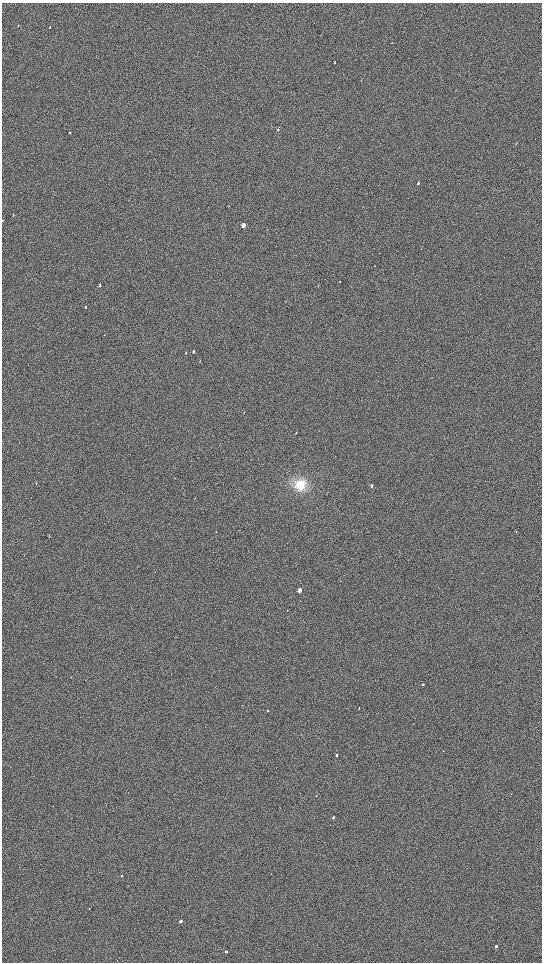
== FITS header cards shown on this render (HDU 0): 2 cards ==
NAXIS1  =                 1080 / length of data axis 1
NAXIS2  =                 1920 / length of data axis 2

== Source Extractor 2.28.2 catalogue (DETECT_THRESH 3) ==
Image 1080 x 1920 px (HDU 0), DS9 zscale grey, zoomed out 1/2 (1 PNG px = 2 x 2 image px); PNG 544 x 964 px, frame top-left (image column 1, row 1919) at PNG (2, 3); no overlay
Background 899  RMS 120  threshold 365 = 3 sigma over >= 5 px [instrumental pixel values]
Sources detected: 34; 1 cannot appear on this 1/2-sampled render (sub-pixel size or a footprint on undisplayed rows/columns) and is not listed; the other 33 listed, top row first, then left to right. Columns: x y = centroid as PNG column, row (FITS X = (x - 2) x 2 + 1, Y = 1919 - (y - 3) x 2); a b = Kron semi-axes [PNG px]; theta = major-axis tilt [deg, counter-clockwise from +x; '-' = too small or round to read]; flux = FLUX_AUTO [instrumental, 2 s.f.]
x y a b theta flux
18 26 2 2 - 11000
50 27 3 2 - 17000
335 62 3 2 - 14000
278 129 3 2 - 16000
69 132 3 2 - 12000
418 183 3 2 - 26000
228 206 3 2 - 7500
13 215 3 2 - 8400
2 221 2 1 - 7900
243 225 3 2 - 180000
100 285 3 2 - 33000
86 307 3 2 - 11000
193 351 3 2 - 25000
186 353 3 2 - 16000
200 361 3 2 - 8600
244 413 3 2 - 8400
296 433 3 2 - 8000
36 483 2 2 - 8400
300 485 12 11 - 420000
371 486 3 2 - 44000
216 531 3 2 - 7900
49 536 3 2 - 8000
300 590 3 2 - 180000
423 684 3 2 - 21000
359 708 2 2 - 9800
267 711 2 2 - 19000
337 755 2 2 - 51000
333 817 2 2 - 40000
271 874 2 1 - 7000
122 876 2 2 - 19000
181 921 2 2 - 110000
496 946 2 2 - 40000
226 951 2 2 - 59000
At the frame edge (FLAGS 8, measured only in part): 1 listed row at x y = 2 221
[1 sub-pixel or undisplayed-footprint detection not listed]